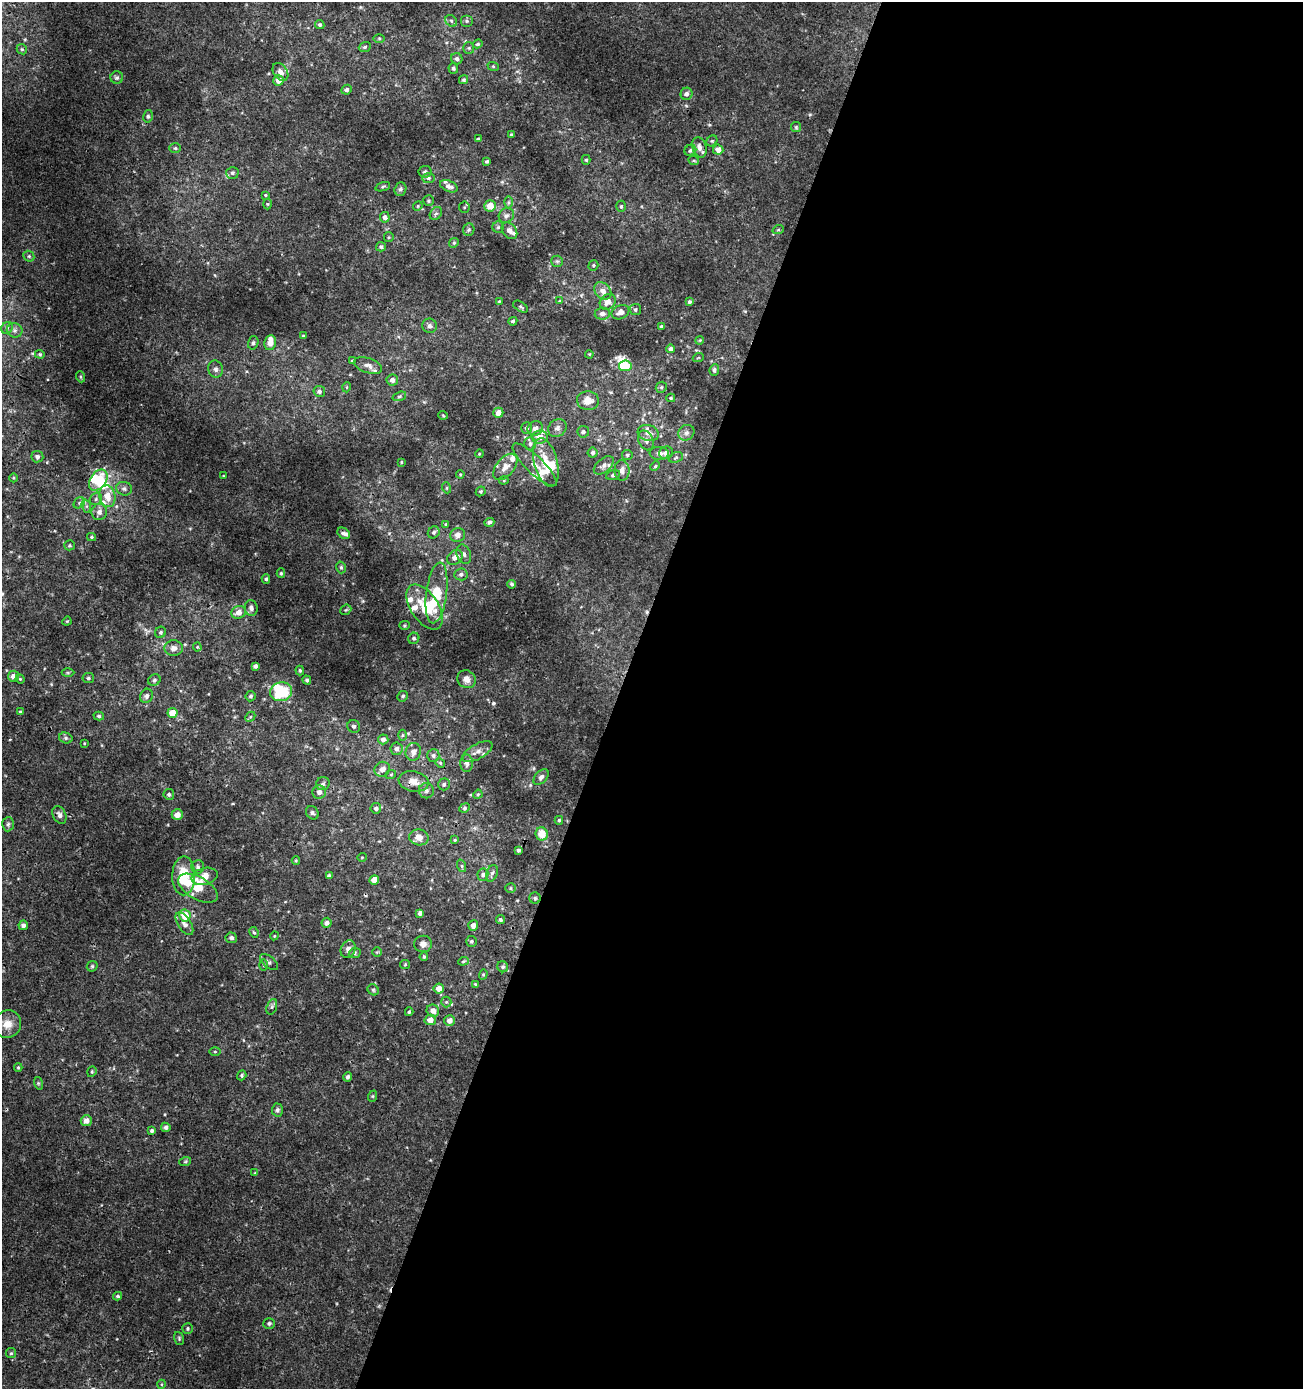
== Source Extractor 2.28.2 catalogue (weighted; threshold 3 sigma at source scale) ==
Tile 12 of 4 x 4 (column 4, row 3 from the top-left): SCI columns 4181-5481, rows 1389-2775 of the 5692 x 5560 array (HDU 1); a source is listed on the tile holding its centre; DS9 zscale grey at full resolution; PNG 1305 x 1391 px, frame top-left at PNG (2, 2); each listed source drawn as its Kron ellipse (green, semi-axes under 4 px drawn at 4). Shown black and unused: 53% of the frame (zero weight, under 3 of 4 exposures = <1% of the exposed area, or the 3 px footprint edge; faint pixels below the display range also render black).
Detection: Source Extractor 2.28.2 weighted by HDU 2 'WHT'; one run over the whole footprint, this tile lists its part. Background 0.00165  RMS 9.3e-04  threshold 0.0042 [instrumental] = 3 sigma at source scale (4.5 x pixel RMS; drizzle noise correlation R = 1.50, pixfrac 1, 0.0396/0.0396 arcsec/px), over >= 5 px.
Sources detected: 296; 4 inside a brighter object's white glare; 2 cosmic-ray / hot-pixel residue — neither listed nor drawn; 21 inside a brighter listed object's ellipse — not listed separately; the other 269 listed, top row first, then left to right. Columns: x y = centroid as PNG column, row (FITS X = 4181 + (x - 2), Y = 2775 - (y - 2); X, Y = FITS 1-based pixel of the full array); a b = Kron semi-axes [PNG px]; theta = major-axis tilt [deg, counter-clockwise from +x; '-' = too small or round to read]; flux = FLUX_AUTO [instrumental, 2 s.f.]
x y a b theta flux
451 21 6 5 - 0.2
467 21 6 6 - 0.19
320 25 5 4 - 0.19
379 38 6 4 0 0.12
478 44 5 4 - 0.14
365 47 6 4 22 0.18
469 48 6 5 - 0.16
22 49 5 4 - 0.14
457 59 6 5 - 0.3
493 66 6 3 -19 0.11
453 68 5 5 - 0.19
280 72 10 6 -53 0.54
117 78 6 6 - 0.21
279 80 5 5 - 0.71
463 80 5 4 - 0.16
347 90 5 5 - 0.27
686 94 6 6 - 0.34
148 116 6 5 - 0.18
796 127 5 5 - 0.13
511 134 3 3 - 0.11
478 138 3 3 - 0.096
712 141 6 5 - 0.14
699 147 10 7 -71 0.53
175 148 6 5 - 0.18
690 150 6 5 - 0.2
718 150 5 5 - 0.61
586 160 5 4 - 0.14
487 161 4 3 - 0.15
694 161 5 3 - 0.098
425 172 6 5 - 0.2
232 173 6 6 - 0.25
428 178 6 5 - 0.2
449 186 9 5 -22 0.4
383 187 7 4 19 0.14
400 189 7 6 - 0.25
265 195 4 3 - 0.11
428 201 5 5 - 0.15
509 202 6 4 -90 0.16
267 204 5 3 - 0.1
418 206 5 4 - 0.11
490 206 6 5 - 1.3
621 206 5 4 - 0.14
464 207 6 5 - 0.13
436 213 7 5 51 0.22
506 215 8 7 - 0.34
385 217 5 5 - 0.39
498 227 5 5 - 0.18
469 230 6 5 - 0.16
778 230 6 3 18 0.12
509 231 9 6 -49 0.44
389 237 5 4 - 0.11
454 243 5 4 - 0.13
381 247 5 4 - 0.19
29 256 6 5 - 0.16
557 261 6 5 - 0.17
593 265 5 5 - 0.14
603 291 9 7 -45 0.65
499 301 4 3 - 0.076
560 301 4 4 - 0.095
608 302 9 7 45 0.65
689 302 4 4 - 0.17
520 307 8 5 -31 0.17
635 310 5 5 - 0.17
620 312 9 6 25 0.5
602 314 7 6 - 0.42
513 321 4 4 - 0.16
429 326 7 7 - 0.27
661 326 4 3 - 0.13
7 328 6 5 - 0.19
15 330 8 7 - 0.32
303 336 3 3 - 0.1
700 340 4 3 - 0.077
253 343 7 5 76 0.18
270 343 7 6 - 0.69
671 349 4 4 - 0.28
40 354 5 4 - 0.12
589 354 4 3 - 0.078
698 358 5 3 - 0.082
352 361 4 4 - 0.15
368 365 14 7 -19 0.52
625 366 6 5 - 2.7
216 369 8 7 - 0.36
714 370 6 4 84 0.22
81 377 5 3 - 0.11
392 380 6 5 - 0.47
347 387 5 3 - 0.083
661 387 6 5 - 0.14
319 391 6 5 - 0.32
399 396 7 4 19 0.16
671 398 4 4 - 0.12
588 401 11 9 -5 1.1
498 413 5 5 - 0.64
443 415 5 3 - 0.077
527 428 6 5 - 0.28
557 428 10 8 41 0.41
535 429 8 7 - 0.45
583 432 6 6 - 0.25
648 433 11 8 -17 0.57
686 433 8 7 - 0.34
540 437 8 6 4 0.7
646 440 10 7 -65 0.41
530 443 7 6 - 0.27
593 453 5 5 - 0.26
659 453 9 6 -4 0.38
666 453 7 6 - 0.53
479 454 4 3 - 0.08
627 455 5 5 - 0.15
37 457 6 5 - 0.27
676 457 7 5 19 0.19
401 462 3 2 - 0.085
546 462 25 11 -75 2.1
535 465 29 9 -44 1.3
604 465 12 6 41 0.4
655 466 5 4 - 0.13
505 467 15 9 50 0.85
622 470 10 7 -88 0.54
460 474 4 4 - 0.091
613 475 7 4 15 0.19
223 476 4 3 - 0.072
14 478 4 3 - 0.081
98 480 12 8 54 2.3
504 480 4 4 - 0.096
447 488 5 3 - 0.091
124 489 8 6 -13 0.33
481 491 5 4 - 0.15
107 496 11 8 -77 1.2
96 499 7 5 48 0.22
79 503 6 5 - 0.18
86 506 7 4 -71 0.2
99 512 8 7 - 0.53
489 522 5 4 - 0.25
446 524 4 3 - 0.11
434 532 6 5 - 0.22
344 533 7 5 -36 0.26
458 535 7 7 - 0.48
91 537 4 4 - 0.13
70 545 5 5 - 0.15
464 554 10 7 -70 0.35
455 557 8 6 37 0.53
341 567 6 4 -75 0.16
281 573 5 4 - 0.14
461 574 6 6 - 0.28
266 579 4 4 - 0.16
512 584 4 3 - 0.19
437 593 30 10 82 3.5
425 607 25 13 -57 2.8
251 608 8 6 -79 0.33
346 610 6 4 41 0.14
239 612 7 6 - 0.71
67 621 5 3 - 0.087
404 625 5 4 - 0.12
161 632 6 5 - 0.18
414 638 6 5 - 0.2
197 647 4 4 - 0.091
174 648 9 8 - 0.47
255 666 4 3 - 0.28
300 670 5 4 - 0.13
68 673 6 4 0 0.13
13 676 5 5 - 0.53
88 678 6 5 - 0.19
20 679 5 4 - 0.098
466 679 9 8 - 0.53
154 680 6 5 - 0.19
307 680 4 4 - 0.16
281 692 11 9 11 4
146 696 7 6 - 0.3
251 696 5 5 - 0.18
403 696 5 5 - 0.18
20 712 4 3 - 0.13
172 713 5 5 - 1.4
99 716 5 4 - 0.17
250 717 5 4 - 0.13
354 726 6 6 - 0.26
402 735 5 3 - 0.11
66 738 7 5 -15 0.2
383 739 5 5 - 0.4
84 743 4 3 - 0.077
396 749 6 6 - 0.39
413 752 9 7 78 0.5
477 752 17 7 30 0.68
433 755 6 6 - 0.22
440 763 5 4 - 0.12
467 763 8 6 89 0.41
382 769 8 7 - 0.47
391 774 5 3 - 0.098
541 777 9 6 48 0.32
414 781 15 10 -11 0.85
323 784 7 6 - 0.22
444 784 6 6 - 0.21
426 791 8 7 - 0.27
319 792 7 6 - 0.35
169 794 5 5 - 0.21
478 794 5 3 - 0.11
376 808 5 5 - 0.26
465 808 5 4 - 0.15
312 813 7 6 - 0.2
59 815 9 6 -63 0.39
177 815 6 5 - 0.66
559 820 4 4 - 0.15
8 824 7 6 - 0.21
542 834 6 6 - 1.5
419 837 10 8 -12 0.73
455 840 3 3 - 0.077
518 850 3 3 - 0.19
362 857 5 3 - 0.078
296 860 4 3 - 0.094
462 866 6 4 -71 0.15
198 867 6 6 - 0.25
492 873 8 5 68 0.24
483 875 6 5 - 0.23
184 876 19 11 89 3.6
205 876 13 8 15 1.3
329 876 4 3 - 0.21
374 880 5 4 - 0.87
198 888 22 11 -30 1.5
511 888 5 4 - 0.12
535 898 5 5 - 0.15
420 913 4 4 - 0.29
185 915 6 5 - 1.9
500 920 5 4 - 0.18
327 923 5 5 - 0.29
184 924 13 6 -57 0.56
23 925 5 4 - 0.3
473 925 5 5 - 0.49
254 932 5 4 - 0.14
274 936 4 3 - 0.081
231 938 6 5 - 0.22
471 941 5 5 - 0.16
423 944 9 8 - 0.46
348 949 9 7 66 0.45
377 952 5 4 - 0.12
355 953 6 5 - 0.15
424 957 4 3 - 0.13
463 961 5 4 - 0.13
269 962 11 5 -39 0.27
405 964 5 4 - 0.1
263 965 5 3 - 0.11
92 966 6 5 - 0.14
503 967 6 5 - 0.2
483 974 5 4 - 0.12
475 984 3 3 - 0.086
439 988 5 5 - 0.77
373 990 6 5 - 0.15
446 1002 5 5 - 0.14
272 1007 8 5 70 0.2
433 1011 6 6 - 0.52
409 1012 4 3 - 0.14
430 1020 5 5 - 0.76
449 1021 5 5 - 0.59
7 1024 14 13 - 1.1
215 1052 5 3 - 0.11
18 1067 4 4 - 0.1
92 1072 5 4 - 0.12
242 1075 5 4 - 0.16
348 1077 4 4 - 0.23
38 1083 6 4 -72 0.14
373 1096 6 3 71 0.11
277 1110 6 5 - 0.23
86 1121 5 5 - 0.49
166 1127 5 4 - 0.23
152 1131 4 4 - 0.17
185 1162 6 4 19 0.12
255 1173 3 3 - 0.088
118 1296 4 3 - 0.16
269 1323 6 5 - 0.2
188 1328 5 5 - 0.16
179 1338 7 5 -72 0.14
11 1353 5 5 - 0.14
162 1384 4 3 - 0.088
Overlapping masked pixels (flux is a lower limit): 2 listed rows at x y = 455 557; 414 781